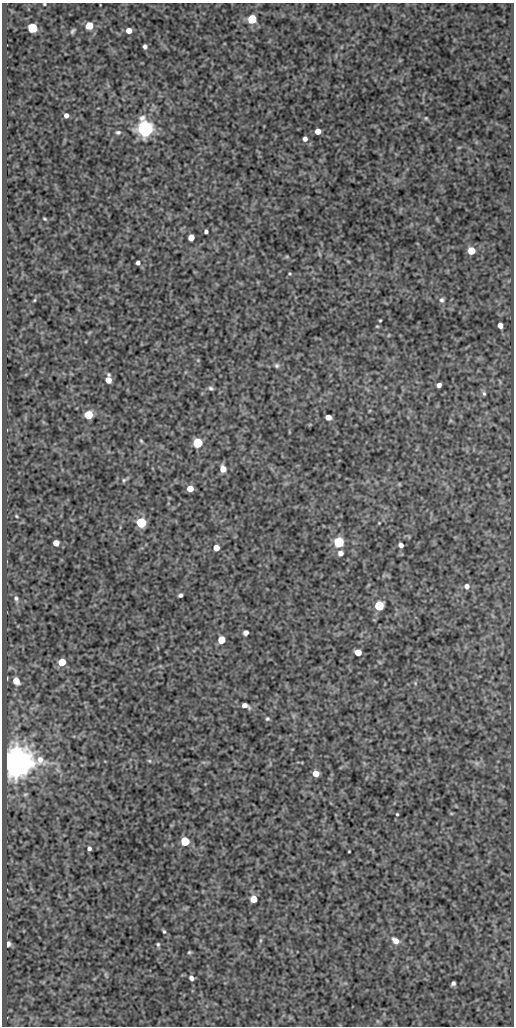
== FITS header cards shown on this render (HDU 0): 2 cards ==
NAXIS1  =                  512
NAXIS2  =                 1024

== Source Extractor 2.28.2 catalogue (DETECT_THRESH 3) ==
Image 512 x 1024 px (HDU 0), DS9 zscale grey, 1 PNG px = 1 image px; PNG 516 x 1028 px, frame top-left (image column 1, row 1024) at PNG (2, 3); no overlay
Background 81.8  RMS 0.5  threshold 1.49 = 3 sigma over >= 5 px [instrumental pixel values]
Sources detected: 79; all 79 listed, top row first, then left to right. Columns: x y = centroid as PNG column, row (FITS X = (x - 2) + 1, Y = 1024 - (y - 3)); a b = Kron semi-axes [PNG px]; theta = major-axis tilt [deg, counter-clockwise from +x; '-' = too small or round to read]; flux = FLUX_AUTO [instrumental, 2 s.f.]
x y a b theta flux
44 4 3 2 - 31
252 19 5 5 - 1800
89 25 5 5 - 780
32 28 5 5 - 2600
129 30 5 5 - 290
73 31 7 4 51 67
145 46 4 4 - 89
66 115 4 4 - 140
426 118 5 4 - 40
145 129 6 6 - 19000
318 131 5 5 - 320
118 132 7 5 -11 70
305 139 5 4 - 130
459 147 6 3 19 27
44 219 5 3 - 36
206 231 4 4 - 78
191 237 5 5 - 340
471 251 5 5 - 590
138 263 4 4 - 94
290 274 3 3 - 34
34 300 5 3 - 32
442 300 7 6 - 86
380 320 3 2 - 32
500 325 5 4 - 210
89 333 6 3 20 32
389 335 5 3 - 27
198 360 4 4 - 30
277 365 7 6 - 71
108 380 6 5 - 310
439 385 4 4 - 130
211 388 6 5 - 69
484 394 6 5 - 56
88 415 5 5 - 1300
328 417 5 4 - 230
141 441 5 4 - 37
197 443 5 5 - 2400
223 469 5 5 - 380
124 480 10 4 31 71
399 484 5 4 - 35
190 489 5 5 - 380
16 516 4 3 - 33
141 523 5 5 - 3100
379 523 3 3 - 24
339 542 5 5 - 3400
56 543 5 5 - 380
401 545 5 4 - 140
216 548 5 5 - 370
340 553 6 5 - 180
467 586 6 6 - 150
180 595 4 3 - 77
16 598 6 6 - 81
379 606 5 5 - 2000
246 633 5 4 - 170
221 640 5 5 - 720
358 652 5 5 - 410
62 662 5 5 - 840
16 681 6 5 - 350
415 683 6 3 -73 38
245 705 9 5 -21 190
267 719 6 5 - 52
149 761 6 4 -29 42
16 763 8 8 - 91000
477 763 6 6 - 86
316 773 5 5 - 320
451 813 6 4 -19 38
397 814 3 3 - 34
185 841 5 5 - 1600
89 848 4 4 - 92
349 851 3 2 - 28
254 899 5 5 - 520
164 931 6 4 -62 51
260 940 6 4 90 48
395 941 9 7 -37 250
8 944 5 4 - 95
158 944 5 5 - 46
189 952 5 3 - 40
106 975 7 4 -71 49
191 978 5 4 - 120
453 983 4 4 - 85
At the frame edge (FLAGS 8, measured only in part): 1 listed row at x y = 44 4